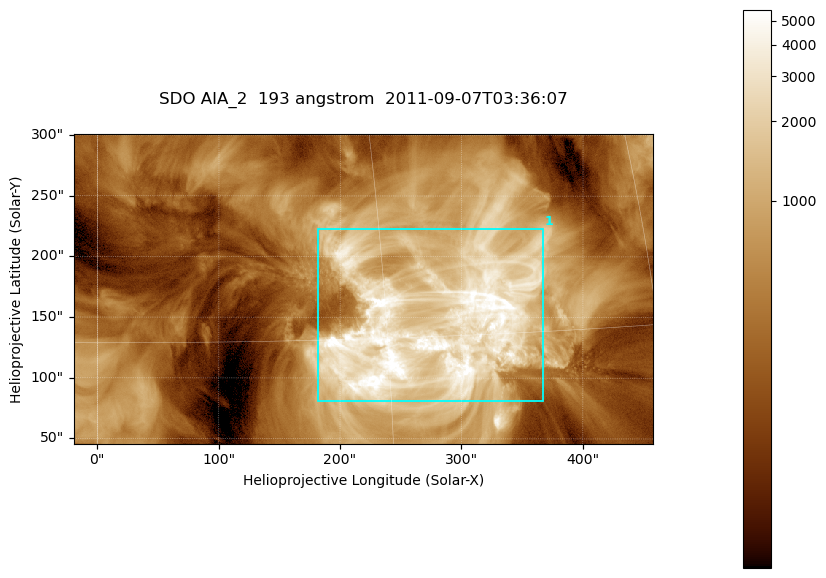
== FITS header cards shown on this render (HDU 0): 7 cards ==
TELESCOP= 'SDO     '           /
INSTRUME= 'AIA_2   '           /
WAVELNTH=                  193 /
WAVEUNIT= 'angstrom'           /
DATE-OBS= '2011-09-07T03:36:07.84' /
CTYPE1  = 'HPLN-TAN'           /
CTYPE2  = 'HPLT-TAN'           /

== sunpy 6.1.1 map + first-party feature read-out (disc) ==
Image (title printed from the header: SDO AIA_2  193 angstrom  2011-09-07T03:36:07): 794 x 424 px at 0.601 arcsec/px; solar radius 952 arcsec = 1585 px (partial field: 4.3% of the solar disc is inside the frame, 100% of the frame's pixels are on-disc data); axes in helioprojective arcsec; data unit not stated in the header (colour bar unlabelled)
Pointing: header CRPIX1/2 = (2043.76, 2047.55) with CRVAL1/2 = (0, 0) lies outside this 794 x 424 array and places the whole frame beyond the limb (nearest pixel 1.29 R_sun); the SolarSoft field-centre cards XCEN/YCEN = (219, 173.3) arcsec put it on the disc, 1757 arcsec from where CRPIX/CRVAL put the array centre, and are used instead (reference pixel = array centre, CRVAL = XCEN/YCEN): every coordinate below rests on XCEN/YCEN
Orientation: roll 0.0563 deg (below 1 deg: not rotated)
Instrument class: DISC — disc imager (sunpy class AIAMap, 193 A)
Bright regions (active regions / flare kernels): reference = the on-disc median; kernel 7 px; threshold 5 sigma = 1801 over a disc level ~437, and >= 1.15x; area >= 336 px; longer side >= 5 px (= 3 arcsec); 1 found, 1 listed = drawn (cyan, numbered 1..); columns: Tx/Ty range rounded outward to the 2 arcsec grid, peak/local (2 s.f.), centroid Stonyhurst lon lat
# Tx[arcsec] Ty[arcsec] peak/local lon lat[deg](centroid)
1 180..368 80..224 17 +17 +15